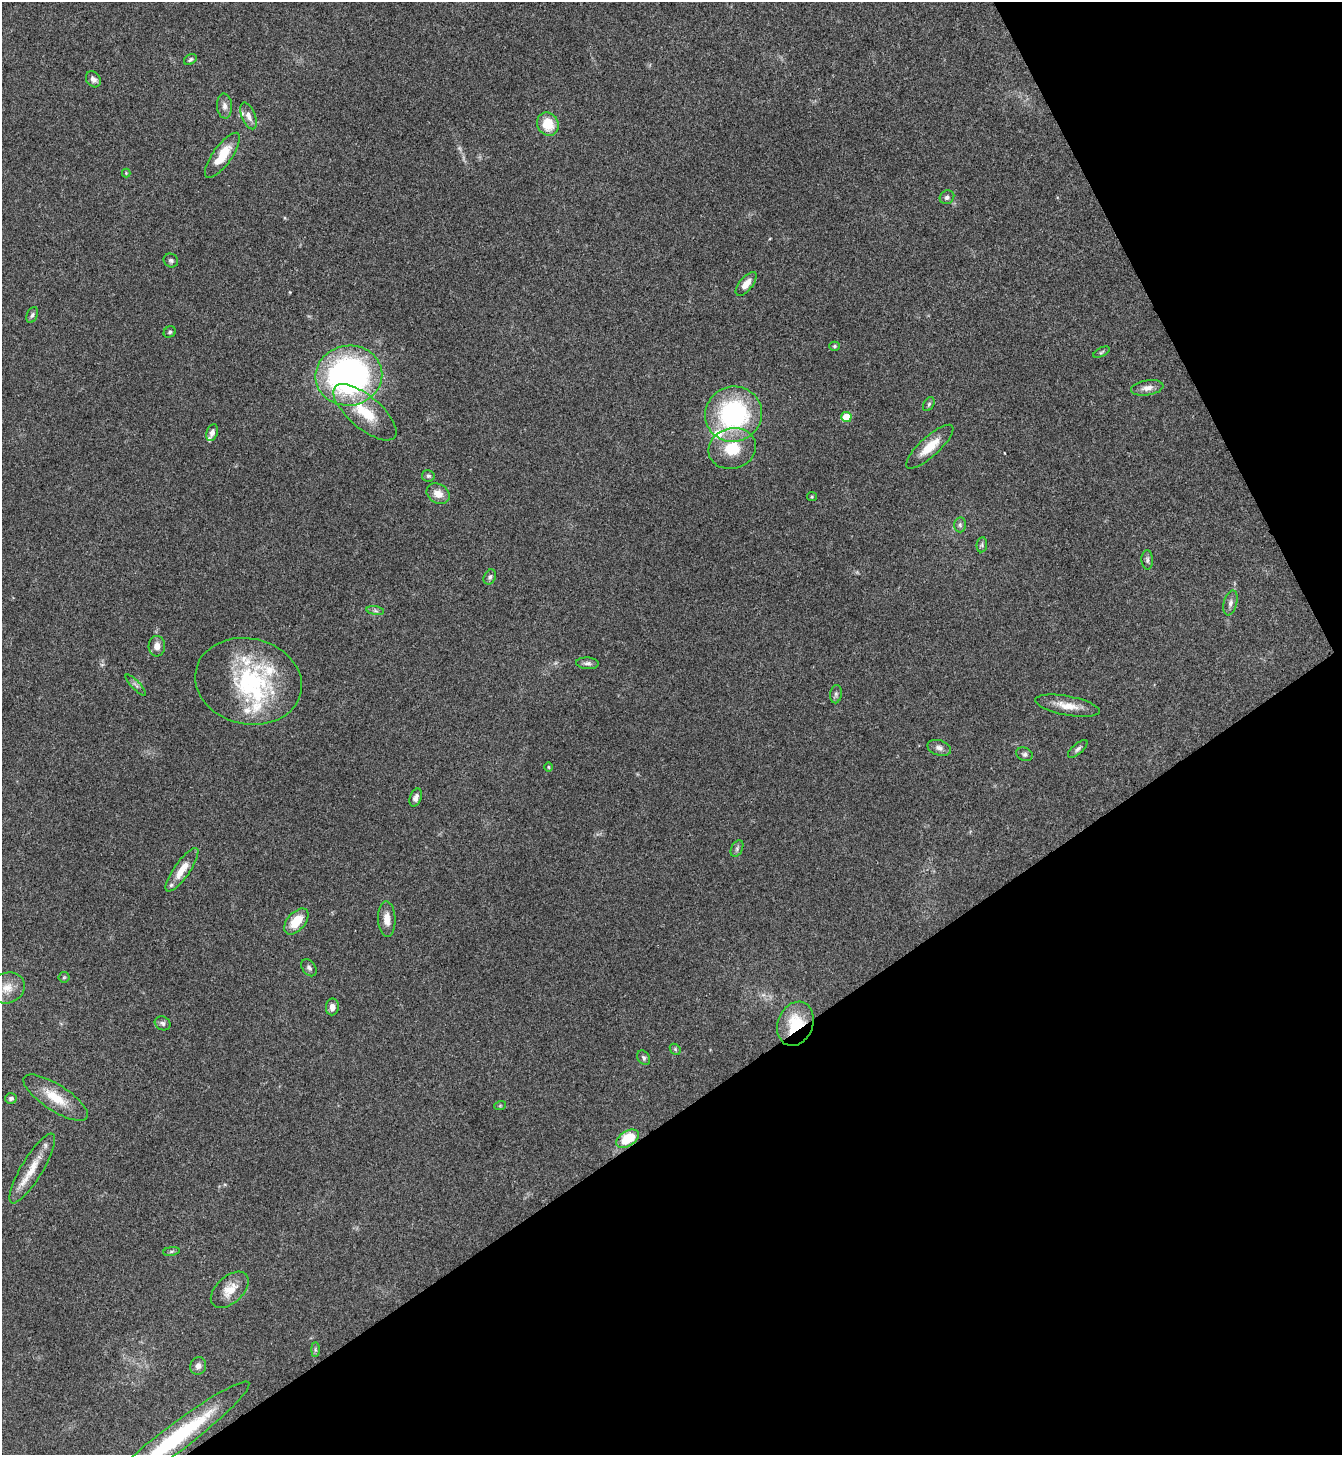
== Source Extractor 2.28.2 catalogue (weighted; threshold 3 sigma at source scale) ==
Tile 12 of 4 x 4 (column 4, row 3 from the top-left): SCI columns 4177-5516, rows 1459-2911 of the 5812 x 5818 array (HDU 1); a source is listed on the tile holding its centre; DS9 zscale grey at full resolution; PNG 1344 x 1457 px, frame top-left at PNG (2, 2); each listed source drawn as its Kron ellipse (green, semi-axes under 4 px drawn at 4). Shown black and unused: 30% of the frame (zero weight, under 3 of 4 exposures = <1% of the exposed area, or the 3 px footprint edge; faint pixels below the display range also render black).
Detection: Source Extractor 2.28.2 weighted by HDU 2 'WHT'; one run over the whole footprint, this tile lists its part. Background 0.0593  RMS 0.0051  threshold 0.0228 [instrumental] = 3 sigma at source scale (4.5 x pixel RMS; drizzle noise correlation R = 1.50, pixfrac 1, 0.05/0.05 arcsec/px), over >= 5 px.
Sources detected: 76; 1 too faint to see at this stretch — neither listed nor drawn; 10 inside a brighter listed object's ellipse — not listed separately; the other 65 listed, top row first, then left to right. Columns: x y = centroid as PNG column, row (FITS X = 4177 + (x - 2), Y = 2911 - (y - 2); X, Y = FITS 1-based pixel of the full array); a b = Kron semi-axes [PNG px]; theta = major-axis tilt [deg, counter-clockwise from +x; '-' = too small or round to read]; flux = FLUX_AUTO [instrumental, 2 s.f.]
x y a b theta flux
190 60 7 5 34 0.96
93 79 9 6 -51 2.1
224 106 12 7 -85 2.5
249 116 14 7 -69 3
548 124 12 10 -64 12
222 155 27 9 54 12
126 173 4 4 - 0.49
947 197 7 6 - 1.5
171 261 7 6 - 1.2
746 284 14 6 50 5
32 315 8 5 66 1.2
170 332 6 5 - 0.87
834 346 5 4 - 0.72
1102 352 9 4 27 0.91
349 376 33 30 7 150
1147 388 16 7 9 3.5
929 404 7 5 60 0.89
365 412 39 16 -40 19
733 414 28 27 - 70
846 417 5 5 - 14
212 433 9 5 70 2.2
930 447 30 9 42 10
732 449 24 20 16 16
428 476 6 5 - 1
438 494 12 9 -31 5.1
812 497 5 4 - 0.56
960 525 7 6 - 1.2
982 545 7 5 83 1
1147 560 10 5 -88 1.3
490 577 8 5 63 1.3
1230 603 13 6 74 2.2
375 611 9 4 -9 1.2
157 646 10 8 87 3.6
587 663 11 5 -4 1.7
248 681 54 43 -13 63
136 685 14 4 -46 1.4
836 694 9 6 81 1.3
1067 706 32 9 -11 7.8
939 748 12 7 -16 2.4
1078 749 12 5 41 1.5
1024 754 8 6 -25 1.3
548 767 5 3 - 0.48
416 798 9 5 70 2.4
737 849 9 5 64 1.3
182 870 26 8 55 7.8
387 919 18 8 -88 5.1
296 921 15 9 49 11
309 968 9 6 -53 1.5
64 977 5 5 - 0.65
7 988 18 15 22 7.6
332 1007 8 6 82 2.7
163 1023 8 6 -27 1.4
795 1024 23 17 68 20
675 1049 6 4 -47 0.76
644 1058 8 5 -58 1.2
11 1098 6 5 - 1.4
56 1098 37 13 -33 13
500 1106 6 4 19 0.57
628 1139 12 7 31 17
32 1168 40 10 59 11
171 1251 8 4 9 1
230 1290 22 13 43 7.9
315 1350 7 4 -90 0.93
198 1366 9 8 - 2.5
176 1438 91 13 37 55
Overlapping masked pixels (flux is a lower limit): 3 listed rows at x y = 795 1024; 628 1139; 176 1438
Isophote crosses this tile's border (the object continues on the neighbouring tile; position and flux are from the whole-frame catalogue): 1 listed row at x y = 176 1438